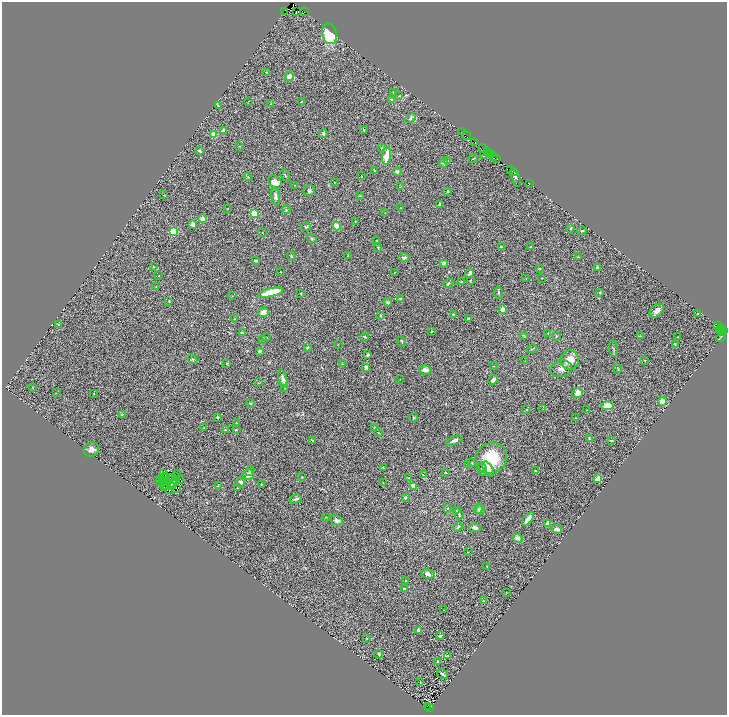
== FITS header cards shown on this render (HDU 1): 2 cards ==
NAXIS1  =                 1450
NAXIS2  =                 1425

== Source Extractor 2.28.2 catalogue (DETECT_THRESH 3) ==
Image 1450 x 1425 px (HDU 1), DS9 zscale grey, zoomed out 1/2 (1 PNG px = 2 x 2 image px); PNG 729 x 717 px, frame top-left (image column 2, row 1425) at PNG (2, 2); each listed source drawn as its Kron ellipse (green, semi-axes under 4 px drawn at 4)
Background 1.53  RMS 0.11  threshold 0.342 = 3 sigma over >= 5 px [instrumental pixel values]
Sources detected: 293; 48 cannot appear on this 1/2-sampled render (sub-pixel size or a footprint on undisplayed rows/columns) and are neither listed nor drawn; the other 245 listed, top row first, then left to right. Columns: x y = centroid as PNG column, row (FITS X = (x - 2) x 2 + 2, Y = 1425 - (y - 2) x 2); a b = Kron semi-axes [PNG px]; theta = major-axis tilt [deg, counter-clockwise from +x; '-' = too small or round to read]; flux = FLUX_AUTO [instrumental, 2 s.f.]
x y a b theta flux
296 11 2 1 - 72
284 12 3 1 - 150
304 12 3 1 - 200
329 34 10 7 -73 790
266 72 2 2 - 14
289 76 5 4 - 160
393 92 2 2 - 25
399 96 3 2 - 12
391 99 3 3 - 23
249 101 2 2 - 6.2
301 102 2 2 - 17
271 104 4 3 - 24
218 106 3 3 - 15
410 118 6 3 37 36
364 130 4 2 - 19
223 131 2 2 - 200
461 132 2 1 - 72
323 134 4 4 - 39
214 135 4 3 - 140
467 136 4 1 - 96
475 142 3 1 - 200
239 146 2 2 - 9.5
382 148 3 2 - 11
483 148 5 1 - 150
200 151 3 2 - 25
487 152 3 2 - 450
490 153 2 1 - 280
491 154 2 1 - 160
387 156 8 3 80 470
483 156 4 2 - 12
493 156 3 2 - 270
473 158 5 2 - 14
496 158 2 1 - 480
448 160 2 1 - 6.8
444 163 4 4 - 25
374 170 2 1 - 11
511 170 4 2 - 480
397 171 4 3 - 38
515 172 3 2 - 110
285 175 6 2 -67 15
361 176 2 2 - 8.7
248 177 4 2 - 13
516 177 10 3 -70 35
275 182 7 5 -40 160
335 182 2 1 - 6.6
529 183 2 1 - 64
295 185 2 1 - 6.2
400 187 3 2 - 9.6
309 191 6 5 - 46
448 191 2 2 - 15
164 195 3 2 - 9.2
275 196 9 4 -82 72
360 196 3 1 - 10
439 204 4 2 - 17
400 208 2 2 - 8.7
228 209 2 1 - 5.6
286 210 4 3 - 17
254 213 3 3 - 750
385 213 2 1 - 5.4
202 219 2 2 - 310
355 221 2 1 - 6.8
193 224 2 2 - 340
337 226 4 3 - 260
306 227 5 4 - 25
570 228 3 2 - 19
173 231 3 3 - 1300
582 231 5 2 - 21
262 232 2 2 - 7.6
312 238 5 3 - 20
377 240 3 2 - 10
501 247 3 2 - 37
530 247 3 2 - 9.9
378 248 4 2 - 15
348 255 3 2 - 12
291 256 4 3 - 24
578 257 3 2 - 9.8
404 258 5 3 - 49
256 261 4 2 - 33
443 263 4 3 - 58
153 267 2 2 - 13
597 268 2 2 - 140
539 269 2 2 - 22
280 272 2 2 - 19
394 272 2 2 - 7.7
469 273 4 3 - 73
159 276 2 2 - 19
542 278 2 2 - 7.3
526 279 4 2 - 14
470 280 3 2 - 14
461 282 3 2 - 11
448 283 5 3 - 25
156 287 2 2 - 9.5
271 292 12 4 13 610
600 292 3 3 - 19
499 293 6 2 -86 24
301 294 3 2 - 11
232 296 2 1 - 8.4
400 299 3 3 - 28
169 301 3 2 - 12
388 302 4 3 - 36
502 309 2 2 - 280
657 311 8 5 45 110
263 312 5 5 - 120
453 314 2 2 - 42
698 314 2 1 - 13
380 316 3 2 - 12
234 319 2 2 - 11
468 319 3 2 - 33
59 324 3 3 - 24
718 326 3 2 - 190
721 328 3 1 - 46
720 330 2 2 - 16
724 330 2 1 - 68
432 331 3 2 - 21
242 333 3 3 - 26
548 333 2 2 - 21
722 333 2 1 - 51
524 335 4 3 - 19
556 336 3 2 - 14
640 336 3 3 - 15
721 336 6 2 52 470
364 337 4 3 - 22
677 337 2 1 - 6.8
267 338 2 2 - 15
262 339 3 2 - 20
402 342 5 2 - 16
338 344 3 2 - 9
675 345 3 2 - 8.1
307 347 3 3 - 36
532 349 5 2 - 15
613 349 7 1 -85 18
260 351 4 3 - 43
368 355 3 3 - 34
192 359 5 3 - 23
570 360 9 9 - 270
525 361 2 2 - 6.7
645 361 2 1 - 6.4
227 363 3 3 - 17
342 364 3 3 - 12
493 366 2 2 - 9.3
366 367 3 2 - 93
618 368 5 2 - 14
561 369 11 8 14 110
425 370 6 4 -10 78
283 379 9 4 -75 73
400 379 2 1 - 6
493 380 5 3 - 85
258 383 3 2 - 7.9
33 387 3 2 - 9.6
285 388 2 2 - 13
56 393 2 1 - 6.9
94 393 3 2 - 8.3
577 393 5 5 - 140
662 402 4 4 - 160
250 403 3 2 - 16
607 406 6 4 0 170
543 409 2 1 - 5.8
526 410 2 2 - 8.7
587 410 2 2 - 7
122 414 3 3 - 19
217 417 4 3 - 19
413 418 4 3 - 17
575 418 2 2 - 7.5
237 423 2 2 - 6.5
204 428 2 2 - 13
375 428 2 2 - 27
236 429 2 2 - 20
225 430 3 3 - 19
378 433 3 1 - 9.4
589 439 4 2 - 19
312 440 3 2 - 16
454 441 8 3 22 65
611 441 3 2 - 23
91 450 8 7 - 110
491 458 16 15 - 690
472 463 2 2 - 12
467 464 3 2 - 28
383 468 4 2 - 12
482 469 7 4 -78 49
488 469 8 4 -59 160
535 470 2 2 - 12
250 471 5 3 - 24
446 473 2 2 - 16
163 474 2 1 - 14
177 475 2 1 - 26
248 475 6 5 - 100
423 475 4 2 - 12
166 476 2 1 - 20
175 477 3 1 - 11
302 477 2 2 - 18
409 477 2 2 - 8.2
170 478 2 1 - 7.2
165 479 5 1 - 22
176 479 2 1 - 5.4
180 479 2 2 - 52
598 479 2 2 - 570
160 480 2 1 - 12
163 481 2 1 - 7.2
159 482 2 1 - 11
241 482 4 3 - 51
162 483 3 2 - 8
383 483 2 1 - 7.5
174 484 3 1 - 0.48
218 485 3 2 - 17
261 485 3 2 - 23
167 486 3 3 - 44
171 486 3 1 - 18
413 486 4 3 - 45
164 487 2 1 - 13
237 488 2 2 - 7
177 489 2 1 - 13
170 490 3 1 - 9.7
405 498 3 3 - 34
296 499 6 3 16 41
447 508 3 2 - 21
478 509 5 3 - 29
480 510 4 4 - 42
456 511 3 2 - 13
459 514 6 2 -70 24
326 517 2 2 - 14
528 519 8 3 51 180
337 520 6 4 -29 66
548 523 2 2 - 360
458 527 5 3 - 39
475 528 6 4 -10 74
557 529 5 3 - 87
517 538 5 4 - 76
468 552 2 1 - 8.4
487 566 2 2 - 8.9
428 574 7 4 -10 85
406 581 2 2 - 9.7
404 589 3 3 - 25
506 592 2 1 - 5.9
483 601 3 2 - 15
443 610 2 2 - 21
418 630 3 3 - 56
440 636 4 3 - 22
366 638 3 2 - 9.6
379 654 4 2 - 16
448 655 4 2 - 23
438 661 2 2 - 25
443 674 6 2 -33 36
420 682 3 2 - 9.8
427 707 2 1 - 31
429 707 3 1 - 120
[48 sub-pixel or undisplayed-footprint detections neither listed nor drawn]